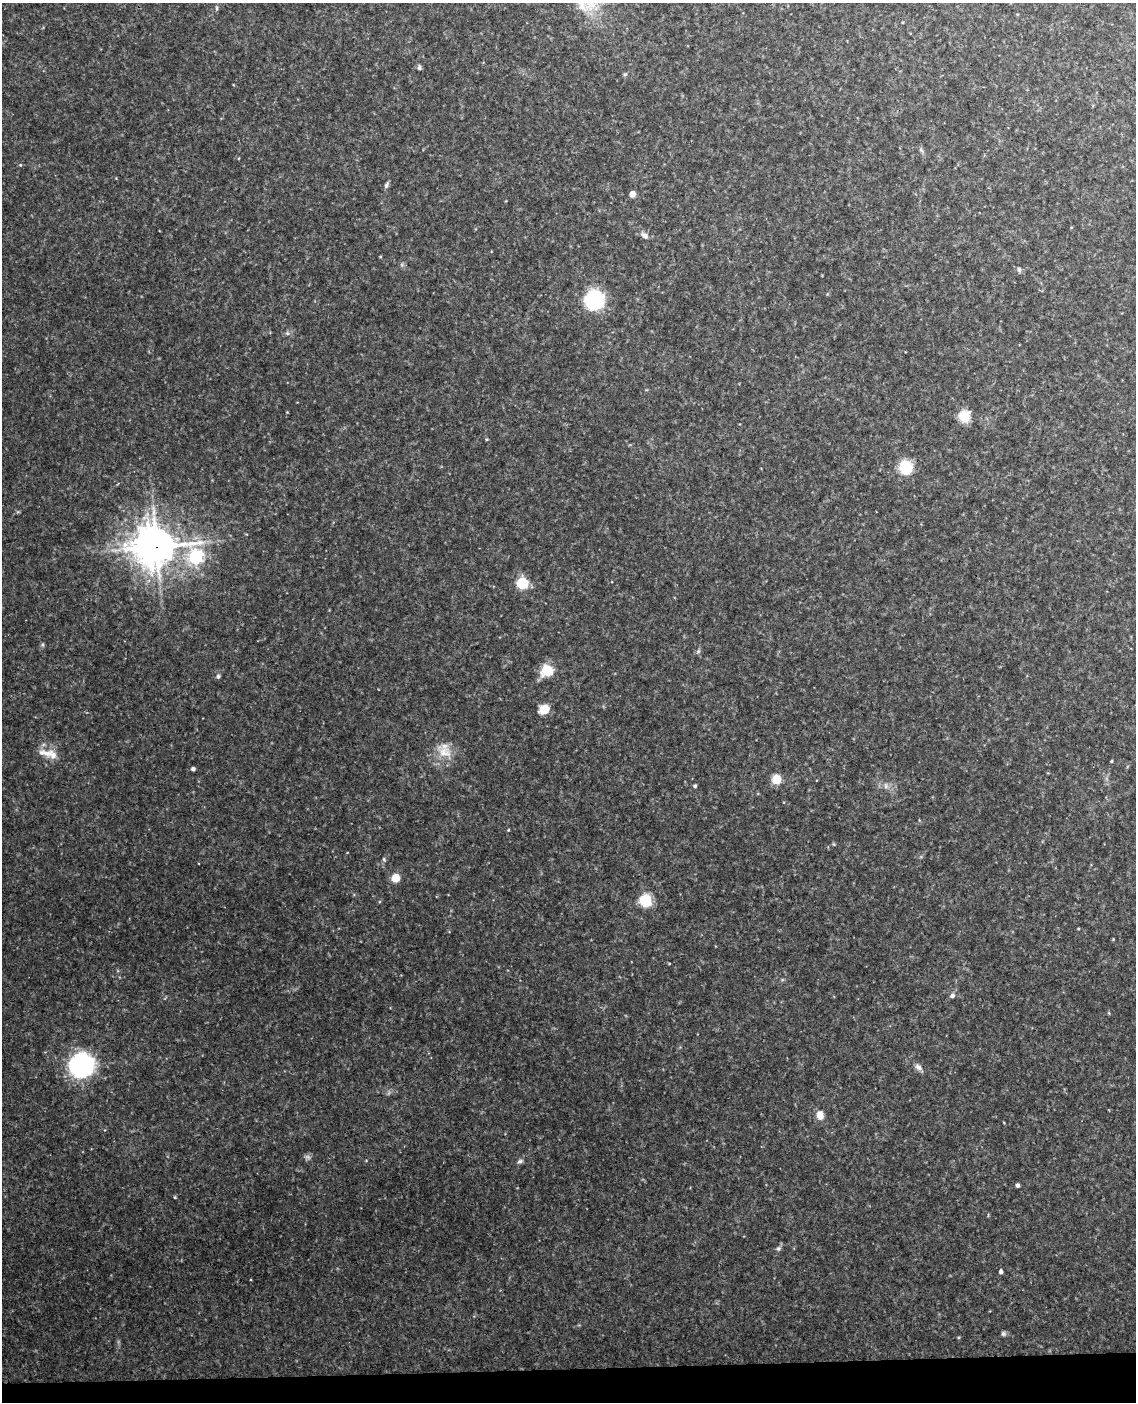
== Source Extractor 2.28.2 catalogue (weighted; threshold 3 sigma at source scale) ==
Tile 10 of 4 x 3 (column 2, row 3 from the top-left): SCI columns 1193-2326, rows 243-1642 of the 4651 x 4581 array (HDU 1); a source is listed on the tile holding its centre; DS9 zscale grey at full resolution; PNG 1138 x 1404 px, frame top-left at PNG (2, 3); no overlay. Shown black and unused: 2% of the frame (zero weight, under 3 of 4 exposures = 6% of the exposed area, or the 3 px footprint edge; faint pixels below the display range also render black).
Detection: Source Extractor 2.28.2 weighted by HDU 2 'WHT'; one run over the whole footprint, this tile lists its part. Background 0.131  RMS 0.011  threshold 0.0473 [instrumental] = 3 sigma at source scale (4.5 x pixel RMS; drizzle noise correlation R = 1.50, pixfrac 1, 0.05/0.05 arcsec/px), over >= 5 px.
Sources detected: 44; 1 too faint to see at this stretch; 1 inside a brighter object's white glare — not listed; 1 inside a brighter listed object's ellipse — not listed separately; the other 41 listed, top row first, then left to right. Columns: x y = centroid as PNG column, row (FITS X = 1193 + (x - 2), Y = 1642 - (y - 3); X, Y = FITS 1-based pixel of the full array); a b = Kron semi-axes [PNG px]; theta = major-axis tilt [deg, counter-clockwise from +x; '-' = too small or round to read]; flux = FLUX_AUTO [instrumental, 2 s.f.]
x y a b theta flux
217 8 6 4 90 1.4
419 67 7 4 83 1.9
625 74 5 4 - 1.3
921 150 7 4 -46 1.8
20 165 4 3 - 0.84
386 185 8 5 72 2.5
632 194 5 4 - 14
644 235 13 6 -38 4.2
1019 269 5 5 - 2.6
594 300 9 9 - 280
964 416 13 13 - 17
906 468 14 13 - 29
157 546 13 10 64 1700
195 557 12 8 -59 160
522 583 8 8 - 37
43 644 7 3 -82 1.4
547 670 9 8 - 35
218 676 6 5 - 2
544 709 7 6 - 24
444 752 20 14 -12 17
45 753 25 10 -8 11
1112 761 5 3 - 0.87
193 769 4 4 - 2.5
776 779 7 7 - 22
695 786 4 4 - 1.6
886 786 7 4 -89 2.1
508 830 4 3 - 0.81
384 859 6 4 -69 1.6
395 878 6 6 - 18
645 900 9 8 - 37
1113 939 3 3 - 0.88
952 995 6 5 - 3
81 1065 11 11 - 430
918 1067 10 7 -35 4.1
820 1115 12 9 -82 7
520 1161 8 5 11 2.2
1017 1185 4 4 - 2.5
175 1197 4 3 - 1.2
778 1249 6 6 - 2.2
1001 1272 4 3 - 3
1003 1334 6 5 - 2
Overlapping masked pixels (flux is a lower limit): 1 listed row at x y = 157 546